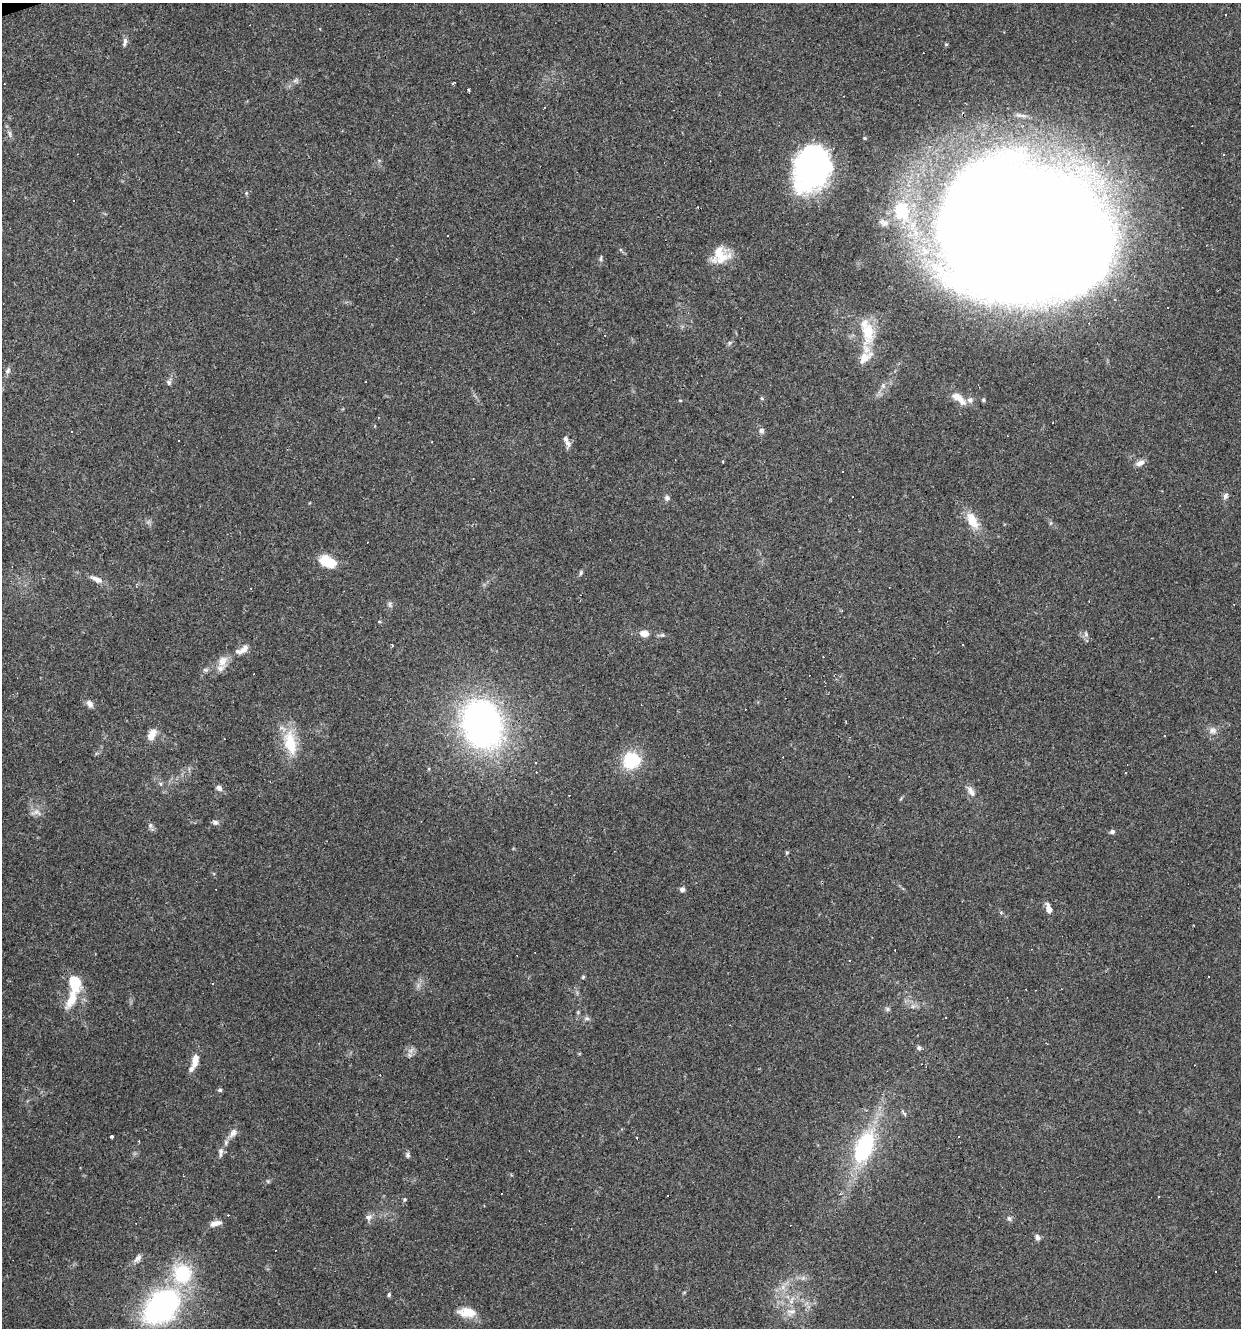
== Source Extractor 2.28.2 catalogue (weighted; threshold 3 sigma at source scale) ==
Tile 11 of 4 x 4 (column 3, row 3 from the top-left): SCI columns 2586-3824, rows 1327-2652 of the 5119 x 5304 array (HDU 1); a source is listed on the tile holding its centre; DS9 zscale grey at full resolution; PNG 1243 x 1330 px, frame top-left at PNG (2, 3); no overlay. Shown black and unused: <1% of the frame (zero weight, under 3 of 4 exposures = <1% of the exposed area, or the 3 px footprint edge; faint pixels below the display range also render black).
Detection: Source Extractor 2.28.2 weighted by HDU 2 'WHT'; one run over the whole footprint, this tile lists its part. Background 0.101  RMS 0.0052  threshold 0.0234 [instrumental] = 3 sigma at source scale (4.5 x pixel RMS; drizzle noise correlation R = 1.50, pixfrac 1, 0.0396/0.0396 arcsec/px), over >= 5 px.
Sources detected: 153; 2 inside a brighter object's white glare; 50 cosmic-ray / hot-pixel residue — not listed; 11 inside a brighter listed object's ellipse — not listed separately; the other 90 listed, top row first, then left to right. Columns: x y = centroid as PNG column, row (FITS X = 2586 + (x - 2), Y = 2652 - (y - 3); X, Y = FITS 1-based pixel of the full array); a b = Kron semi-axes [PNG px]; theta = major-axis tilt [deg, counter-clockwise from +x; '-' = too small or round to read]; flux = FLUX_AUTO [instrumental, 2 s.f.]
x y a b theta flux
125 42 13 5 80 1.8
295 80 7 5 30 1.3
453 83 3 3 - 1.7
544 107 3 2 - 0.52
1021 115 19 5 -8 2.5
9 134 11 5 -76 1.7
1223 154 3 2 - 0.43
811 168 42 36 60 110
246 193 5 4 - 0.62
1018 233 131 95 -6 2800
722 257 26 14 22 11
601 258 10 4 85 0.95
868 332 35 17 -90 18
8 371 10 7 69 1.8
169 382 7 6 - 1.4
959 398 22 9 -34 6.9
983 400 5 5 - 0.79
378 417 3 2 - 0.39
762 430 8 7 - 1.5
568 443 11 8 -52 2.3
723 462 3 2 - 0.99
1140 463 12 7 25 2.7
1225 496 10 6 70 1.9
667 498 7 7 - 1.5
972 521 24 12 -57 9.5
328 561 21 12 -24 11
581 573 8 5 79 0.96
96 579 17 7 -27 3.7
390 604 10 4 -69 1.1
379 622 3 3 - 1.4
644 633 10 7 -6 4.3
1086 634 7 5 -49 1.3
662 635 5 5 - 0.84
963 644 3 2 - 0.5
242 650 22 9 26 4.9
223 661 16 12 66 5.2
206 670 8 5 -6 1.2
89 704 10 7 -62 2.5
482 724 42 34 -69 200
1212 730 11 9 16 2.9
152 735 15 8 61 5.5
290 743 35 16 -79 18
632 760 22 22 - 20
1126 773 3 3 - 0.92
161 784 6 4 -71 0.78
219 788 7 6 - 2.3
971 791 15 7 -61 3.4
35 812 16 7 27 3.1
215 822 6 6 - 1.6
150 825 8 6 -77 1.5
1112 832 6 5 - 1.4
787 852 5 3 - 0.59
682 890 5 5 - 2.2
1048 909 12 6 -73 3.6
1001 912 5 4 - 0.63
849 961 3 3 - 1.2
1208 976 3 3 - 1.3
583 977 4 4 - 0.7
75 983 18 13 -76 16
213 983 3 3 - 0.52
1036 990 2 2 - 0.31
887 1009 7 5 -22 1
587 1018 8 6 -3 1.4
919 1048 6 5 - 1.3
410 1051 9 7 29 2.4
195 1061 18 8 77 5.7
220 1090 6 4 1 0.9
904 1113 10 3 -52 0.86
233 1133 15 8 53 3.5
112 1137 3 3 - 4.5
864 1147 32 16 67 52
221 1152 14 6 90 2.1
408 1155 7 6 - 1.2
502 1193 2 2 - 0.57
840 1194 4 4 - 0.69
668 1196 3 2 - 0.77
405 1199 5 5 - 0.76
484 1206 3 2 - 0.54
369 1217 9 8 - 2.3
1009 1218 7 6 - 1.3
216 1223 15 6 15 3.8
1037 1237 7 6 - 1.8
137 1258 13 7 48 2.6
1216 1272 3 3 - 4.7
182 1274 28 26 -77 31
389 1294 6 4 75 0.82
791 1300 13 6 71 3.2
162 1306 33 23 45 130
791 1311 14 6 5 2.8
467 1312 22 11 -5 9
Overlapping masked pixels (flux is a lower limit): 1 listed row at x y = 1018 233
Isophote crosses this tile's border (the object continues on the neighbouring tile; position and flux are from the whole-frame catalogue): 1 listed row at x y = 1018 233